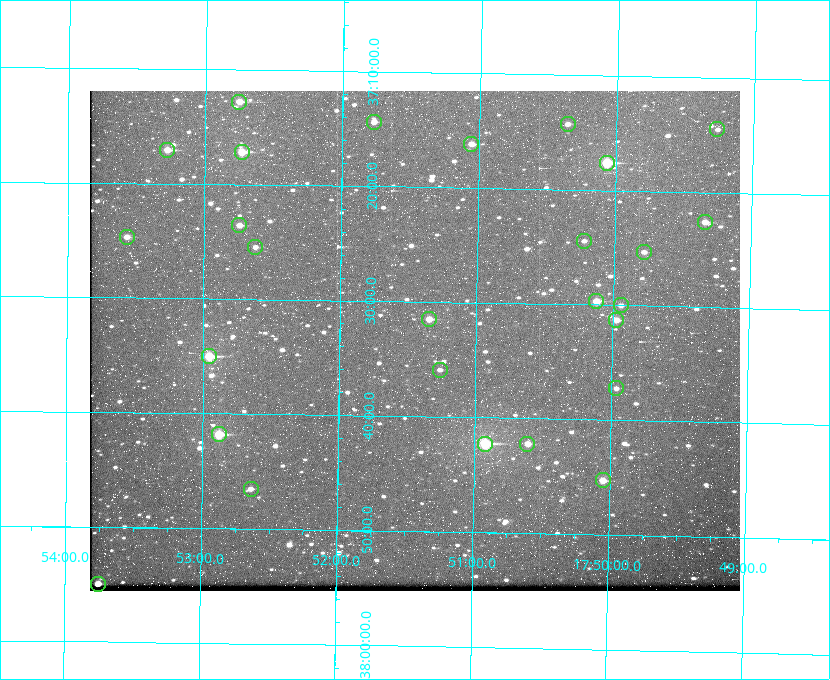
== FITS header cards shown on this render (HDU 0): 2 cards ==
NAXIS1  =                  650 / Width of table row in bytes
NAXIS2  =                  500 / Number of rows in table

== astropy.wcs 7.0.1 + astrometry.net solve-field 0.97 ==
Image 650 x 500 px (HDU 0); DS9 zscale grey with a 90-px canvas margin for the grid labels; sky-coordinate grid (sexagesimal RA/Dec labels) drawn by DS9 from the SOLVED WCS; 27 Tycho-2 reference stars matched to detected sources circled (green)
Header WCS: none
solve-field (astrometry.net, Tycho-2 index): SOLVED blind (the file carries no WCS)
Solved WCS: RA---TAN-SIP/DEC--TAN-SIP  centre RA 17:51:27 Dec +37:33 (267.86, +37.56 deg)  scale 5.23 arcsec/px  FOV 56.7' x 43.6'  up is +179 deg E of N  parity flipped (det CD > 0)
(file carries no celestial WCS; the grid is the blind solution)
Tycho-2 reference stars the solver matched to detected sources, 27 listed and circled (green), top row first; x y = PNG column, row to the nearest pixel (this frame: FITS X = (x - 90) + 1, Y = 500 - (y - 91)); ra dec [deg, ICRS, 3 dp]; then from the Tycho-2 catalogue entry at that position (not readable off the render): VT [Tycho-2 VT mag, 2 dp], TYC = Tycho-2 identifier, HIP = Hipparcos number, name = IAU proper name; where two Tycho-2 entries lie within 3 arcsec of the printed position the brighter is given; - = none
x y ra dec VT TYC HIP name
239 102 268.189 +37.213 9.71 2620-542-1 - -
374 122 267.943 +37.240 10.39 2620-505-1 - -
568 124 267.589 +37.238 11.09 2619-212-1 - -
717 129 267.316 +37.242 12.03 2619-611-1 - -
471 144 267.764 +37.270 10.17 2620-784-1 - -
167 150 268.319 +37.285 9.88 2620-536-1 - -
242 152 268.183 +37.286 8.98 2620-786-1 87506 -
607 163 267.517 +37.293 8.96 2619-379-1 - -
705 222 267.335 +37.377 10.60 2619-634-1 - -
239 225 268.186 +37.393 10.44 2620-175-1 - -
127 237 268.392 +37.412 10.60 2620-800-1 - -
584 241 267.555 +37.408 11.50 2619-358-1 - -
255 247 268.156 +37.424 11.25 2620-712-1 - -
644 252 267.445 +37.422 11.17 2619-451-1 - -
596 301 267.531 +37.495 10.07 2619-274-1 - -
621 305 267.485 +37.500 11.33 2619-40-1 - -
429 319 267.836 +37.525 9.96 3089-889-1 - -
616 320 267.494 +37.522 10.35 3088-270-1 - -
209 356 268.239 +37.584 8.64 3089-755-1 - -
440 370 267.815 +37.598 11.54 3089-1081-1 - -
616 388 267.491 +37.621 11.40 3088-1284-1 - -
219 434 268.219 +37.697 8.93 3089-671-1 - -
485 444 267.730 +37.705 8.13 3089-1203-1 87349 -
527 444 267.652 +37.703 11.04 3089-693-1 - -
603 480 267.512 +37.755 10.10 3089-2332-1 - -
251 489 268.159 +37.775 11.22 3089-2245-1 - -
98 584 268.439 +37.916 9.61 3089-2268-1 - -